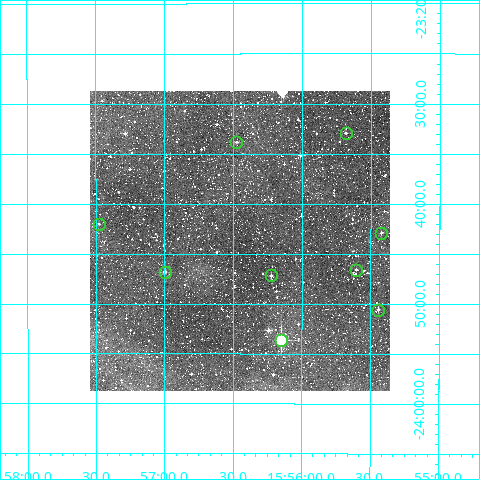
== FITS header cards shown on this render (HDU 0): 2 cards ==
NAXIS1  =                  300
NAXIS2  =                  300

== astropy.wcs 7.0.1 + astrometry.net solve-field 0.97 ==
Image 300 x 300 px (HDU 0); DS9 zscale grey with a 90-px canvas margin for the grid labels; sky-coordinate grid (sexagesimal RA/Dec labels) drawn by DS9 from the SOLVED WCS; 9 Tycho-2 reference stars matched to detected sources circled (green)
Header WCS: RA---TAN/DEC--TAN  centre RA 15:56:27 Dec -23:44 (239.11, -23.73 deg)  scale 6 arcsec/px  FOV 30.0' x 30.0'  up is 0 deg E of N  parity normal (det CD < 0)
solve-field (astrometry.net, Tycho-2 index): VERIFIED the header's WCS against the Tycho-2 star catalogue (verified at 2 index scales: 8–9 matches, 0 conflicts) and refined it, rather than solving blind
Solved WCS: RA---TAN-SIP/DEC--TAN-SIP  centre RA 15:56:27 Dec -23:44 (239.11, -23.73 deg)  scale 6 arcsec/px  FOV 30.0' x 30.0'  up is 0 deg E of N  parity normal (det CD < 0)
The solver's refit moves the header's centre by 0.91 arcsec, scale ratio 0.9995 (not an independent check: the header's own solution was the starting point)
Tycho-2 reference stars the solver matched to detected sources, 9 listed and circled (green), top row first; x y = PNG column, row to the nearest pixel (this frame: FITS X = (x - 90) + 1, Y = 300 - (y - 91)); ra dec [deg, ICRS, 3 dp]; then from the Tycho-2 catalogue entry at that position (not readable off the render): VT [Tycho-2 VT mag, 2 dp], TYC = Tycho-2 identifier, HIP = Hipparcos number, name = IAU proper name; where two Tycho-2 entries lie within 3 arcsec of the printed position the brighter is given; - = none
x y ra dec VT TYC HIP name
346 133 238.921 -23.549 11.87 6779-828-1 - -
236 142 239.119 -23.564 12.03 6779-857-1 - -
99 224 239.370 -23.700 12.59 6779-1134-1 - -
381 233 238.855 -23.715 11.89 6779-811-1 - -
356 270 238.901 -23.776 12.53 6779-1104-1 - -
165 272 239.249 -23.780 11.03 6779-1794-1 - -
271 275 239.056 -23.786 12.09 6779-919-1 - -
378 310 238.861 -23.843 11.68 6779-1087-1 - -
281 340 239.038 -23.893 8.30 6779-1929-1 - -